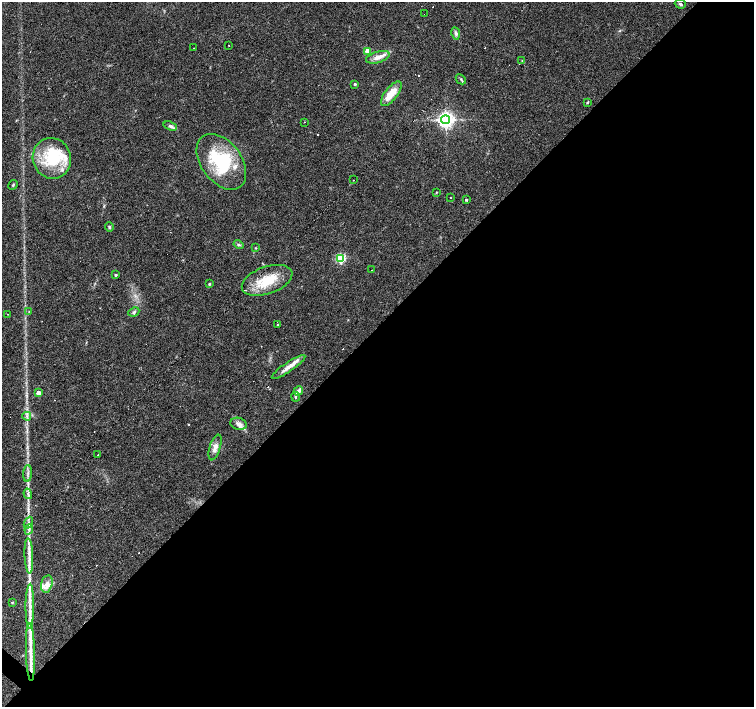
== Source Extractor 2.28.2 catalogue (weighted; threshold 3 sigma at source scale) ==
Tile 12 of 4 x 4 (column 4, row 3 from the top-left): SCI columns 4513-6016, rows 1637-3045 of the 6016 x 6022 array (HDU 1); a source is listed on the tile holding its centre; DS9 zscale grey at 2 x 2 block average (1 PNG px = mean of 2 x 2 image px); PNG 756 x 709 px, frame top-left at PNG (2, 2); each listed source drawn as its Kron ellipse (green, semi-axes under 4 px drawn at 4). Shown black and unused: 54% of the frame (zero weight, under 3 of 4 exposures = <1% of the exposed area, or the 3 px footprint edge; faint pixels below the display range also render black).
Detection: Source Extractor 2.28.2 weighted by HDU 2 'WHT'; one run over the whole footprint, this tile lists its part. Background 0.038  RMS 0.0036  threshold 0.0164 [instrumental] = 3 sigma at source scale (4.5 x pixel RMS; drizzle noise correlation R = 1.50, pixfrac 1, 0.0396/0.0396 arcsec/px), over >= 5 px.
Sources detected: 76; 11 cosmic-ray / hot-pixel residue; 2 long thin detections or spike segments (spike, bleed or trail) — neither listed nor drawn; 12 inside a brighter listed object's ellipse — not listed separately; the other 51 listed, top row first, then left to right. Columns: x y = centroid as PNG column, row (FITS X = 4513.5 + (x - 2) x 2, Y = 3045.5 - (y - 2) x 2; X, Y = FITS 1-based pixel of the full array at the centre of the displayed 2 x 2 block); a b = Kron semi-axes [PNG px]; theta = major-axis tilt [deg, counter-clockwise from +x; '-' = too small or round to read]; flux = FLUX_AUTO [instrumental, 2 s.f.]
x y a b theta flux
680 4 5 3 - 1.4
424 14 2 2 - 0.49
456 33 6 4 -80 2.1
229 45 2 2 - 1.8
194 48 2 2 - 0.41
367 51 3 3 - 17
378 57 12 5 16 5.5
522 60 3 2 - 0.51
461 79 5 2 - 1.1
355 84 3 3 - 1
391 94 14 6 52 14
587 102 3 3 - 0.75
446 120 4 4 - 350
305 122 2 2 - 0.64
170 126 7 4 -19 2.6
52 158 20 19 - 41
221 162 31 20 -53 58
354 180 2 2 - 0.78
13 185 5 3 - 0.9
436 192 2 2 - 0.53
450 198 2 2 - 0.81
466 200 2 2 - 3.9
109 227 5 3 - 1.3
239 245 5 4 - 1.6
256 248 3 3 - 0.62
340 258 4 4 - 70
371 270 2 2 - 0.4
116 275 3 2 - 1.4
267 280 26 13 19 26
209 284 3 3 - 0.96
29 311 2 2 - 0.47
134 312 6 4 26 1.6
7 314 2 2 - 2.1
277 324 2 2 - 6
289 367 20 4 34 7.1
298 391 5 4 - 3.5
38 393 3 2 - 9
296 397 4 3 - 1.3
27 416 4 2 - 0.93
238 424 8 6 -17 3.5
215 447 13 5 73 5.4
98 455 2 2 - 0.82
28 473 8 2 86 2.2
28 494 5 3 - 1.7
28 523 6 2 67 1.4
29 529 5 3 - 1.6
29 556 18 3 -87 6.7
47 584 9 5 76 5.1
12 602 4 3 - 0.67
30 606 22 3 90 9
30 652 29 4 -88 12
Diffuse or blended objects may show on this block-average render without a row.